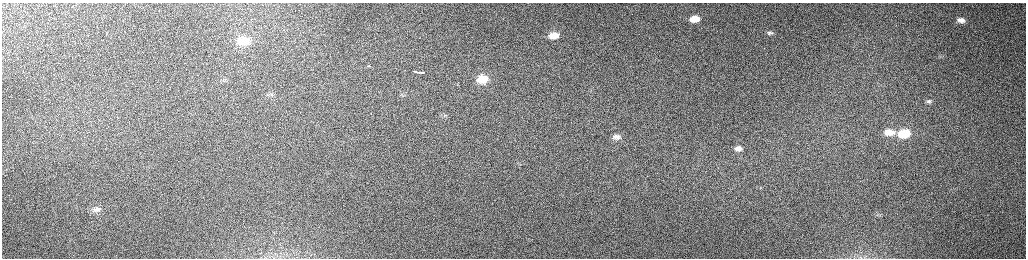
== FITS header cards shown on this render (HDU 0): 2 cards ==
NAXIS1  =                 2048 /fastest changing axis
NAXIS2  =                  512 /next to fastest changing axis

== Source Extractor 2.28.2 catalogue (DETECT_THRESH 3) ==
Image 2048 x 512 px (HDU 0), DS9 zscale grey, zoomed out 1/2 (1 PNG px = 2 x 2 image px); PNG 1028 x 260 px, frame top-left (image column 1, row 511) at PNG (2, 3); no overlay
Background 161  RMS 1.5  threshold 4.53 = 3 sigma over >= 5 px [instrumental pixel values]
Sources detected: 19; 1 cannot appear on this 1/2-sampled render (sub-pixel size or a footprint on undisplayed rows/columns) and is not listed; the other 18 listed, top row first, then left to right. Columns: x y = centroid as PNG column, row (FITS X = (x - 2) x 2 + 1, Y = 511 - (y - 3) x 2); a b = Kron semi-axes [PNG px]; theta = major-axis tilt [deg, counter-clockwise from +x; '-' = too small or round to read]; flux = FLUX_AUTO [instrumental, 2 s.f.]
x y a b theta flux
695 19 10 6 3 5300
961 20 11 6 -5 2100
770 33 9 4 3 690
554 36 10 6 3 4100
244 41 14 9 1 5700
414 71 2 1 - 1100
416 72 4 2 - 1700
421 72 4 1 - 1500
424 72 3 1 - 1200
482 79 11 8 4 6800
271 95 3 3 - 280
929 101 7 4 0 700
444 115 7 4 18 840
889 132 9 5 0 3600
904 134 8 5 1 11000
617 137 8 4 2 1400
738 148 8 4 4 1700
97 209 11 5 4 1200
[1 sub-pixel or undisplayed-footprint detection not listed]